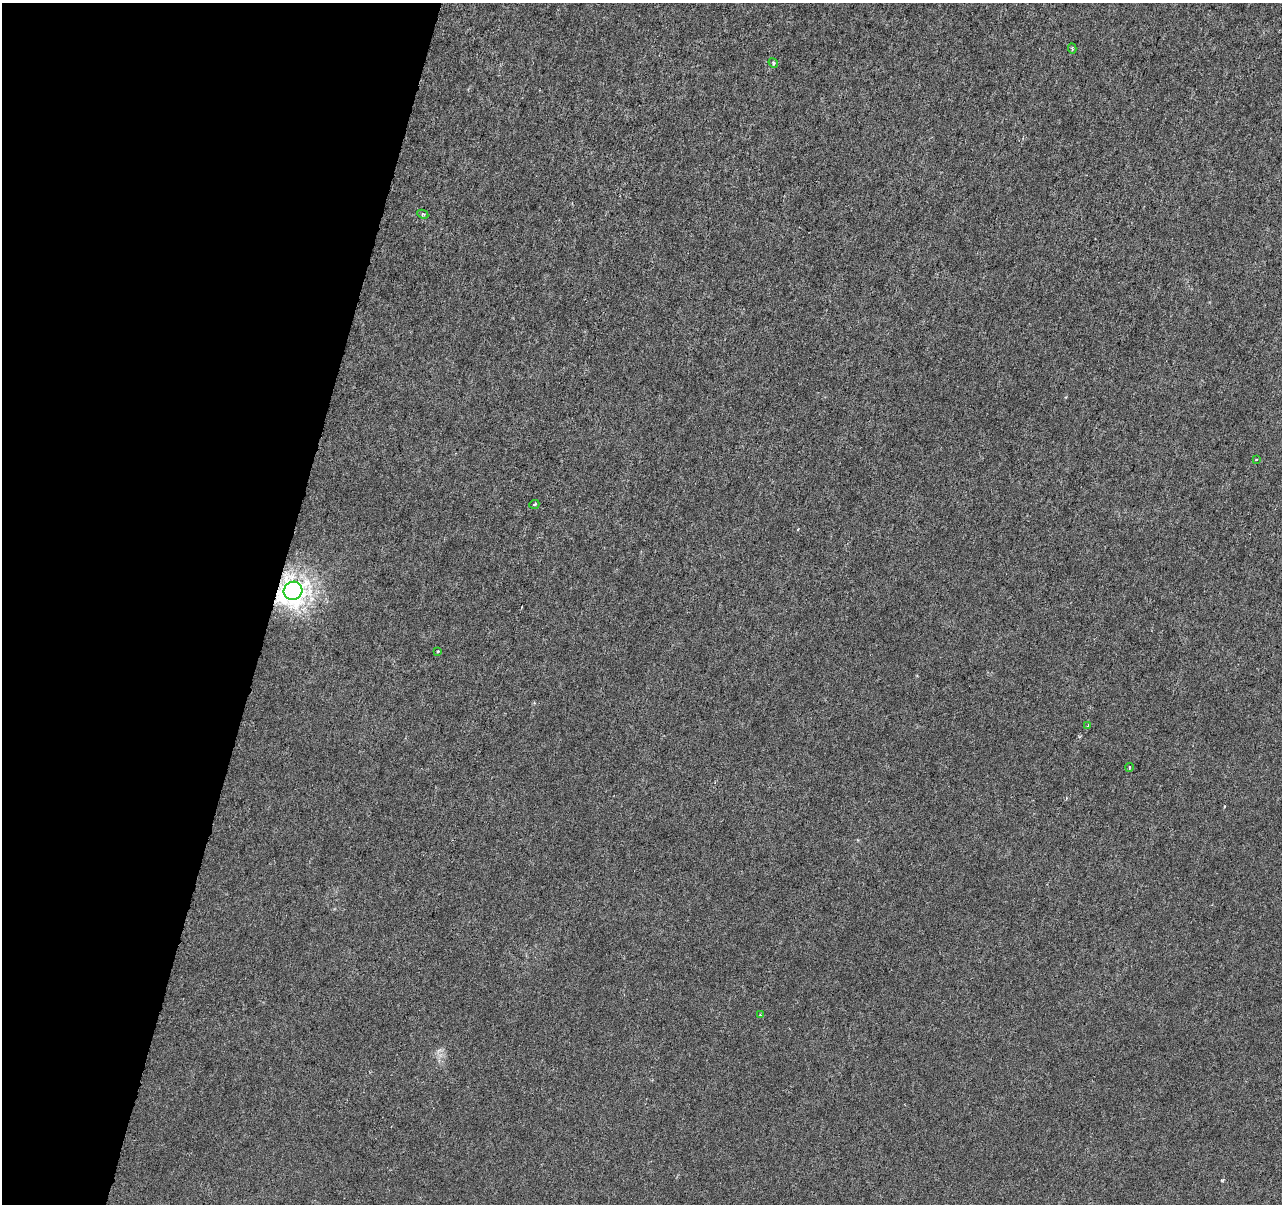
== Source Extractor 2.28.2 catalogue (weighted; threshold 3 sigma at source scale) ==
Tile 9 of 4 x 4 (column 1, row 3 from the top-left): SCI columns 1-1280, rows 1424-2625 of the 5128 x 5312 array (HDU 1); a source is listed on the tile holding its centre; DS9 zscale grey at full resolution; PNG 1284 x 1206 px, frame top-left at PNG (2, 3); each listed source drawn as its Kron ellipse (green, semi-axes under 4 px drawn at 4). Shown black and unused: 21% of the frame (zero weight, under 3 of 6 exposures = <1% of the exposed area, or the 3 px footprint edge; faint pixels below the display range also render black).
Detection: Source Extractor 2.28.2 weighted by HDU 2 'WHT'; one run over the whole footprint, this tile lists its part. Background -1.32e-04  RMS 0.0013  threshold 0.00513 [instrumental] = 3 sigma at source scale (4.09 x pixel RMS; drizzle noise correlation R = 1.36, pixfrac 0.8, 0.0396/0.0396 arcsec/px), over >= 5 px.
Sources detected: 10; all 10 listed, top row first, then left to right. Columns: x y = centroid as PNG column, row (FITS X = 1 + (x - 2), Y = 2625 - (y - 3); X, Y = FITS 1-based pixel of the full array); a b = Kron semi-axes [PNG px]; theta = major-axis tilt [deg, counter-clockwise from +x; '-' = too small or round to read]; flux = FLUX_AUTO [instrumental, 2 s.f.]
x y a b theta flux
1072 48 5 4 - 0.21
773 63 5 4 - 0.17
423 214 6 4 -27 0.14
1256 460 3 2 - 0.1
534 504 5 3 - 0.13
293 591 9 9 - 92
438 651 4 3 - 0.11
1088 726 4 4 - 0.11
1129 767 4 3 - 0.096
760 1015 4 3 - 0.096
Overlapping masked pixels (flux is a lower limit): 1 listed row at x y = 293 591
Unlisted compact peaks at least as high as the median listed source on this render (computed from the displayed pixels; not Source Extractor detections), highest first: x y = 1222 1181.